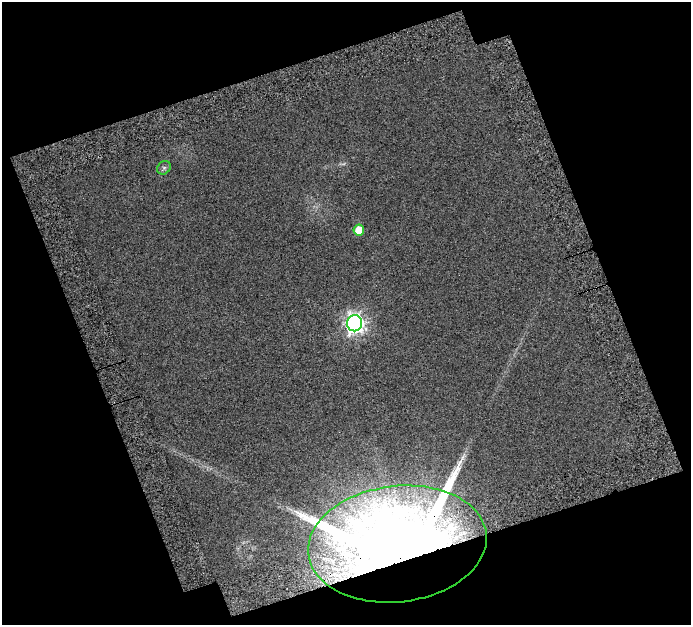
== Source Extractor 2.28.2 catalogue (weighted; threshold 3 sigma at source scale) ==
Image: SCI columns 43-731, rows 69-691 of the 774 x 758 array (HDU 1 of 3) = the unmasked area's bounding box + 8 px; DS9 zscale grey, full resolution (1 PNG px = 1 image px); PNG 693 x 627 px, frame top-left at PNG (2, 2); each listed source drawn as its Kron ellipse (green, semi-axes under 4 px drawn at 4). Shown black and unused: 41% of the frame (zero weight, under 3 of 6 exposures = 22% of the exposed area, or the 3 px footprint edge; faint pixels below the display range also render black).
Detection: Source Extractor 2.28.2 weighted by HDU 2 'WHT'. Background 0.0174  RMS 0.0047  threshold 0.0192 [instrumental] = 3 sigma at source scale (4.09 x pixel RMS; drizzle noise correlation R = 1.36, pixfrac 0.8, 0.0396/0.0396 arcsec/px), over >= 5 px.
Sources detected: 4; all 4 listed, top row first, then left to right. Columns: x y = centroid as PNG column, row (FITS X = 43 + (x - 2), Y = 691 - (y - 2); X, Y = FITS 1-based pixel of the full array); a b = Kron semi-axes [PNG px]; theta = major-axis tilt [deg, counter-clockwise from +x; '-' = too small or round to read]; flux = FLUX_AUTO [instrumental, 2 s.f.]
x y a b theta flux
164 168 7 6 - 0.91
359 230 5 5 - 6.9
354 323 8 7 - 180
397 544 89 58 7 960
Overlapping masked pixels (flux is a lower limit): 1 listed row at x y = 397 544